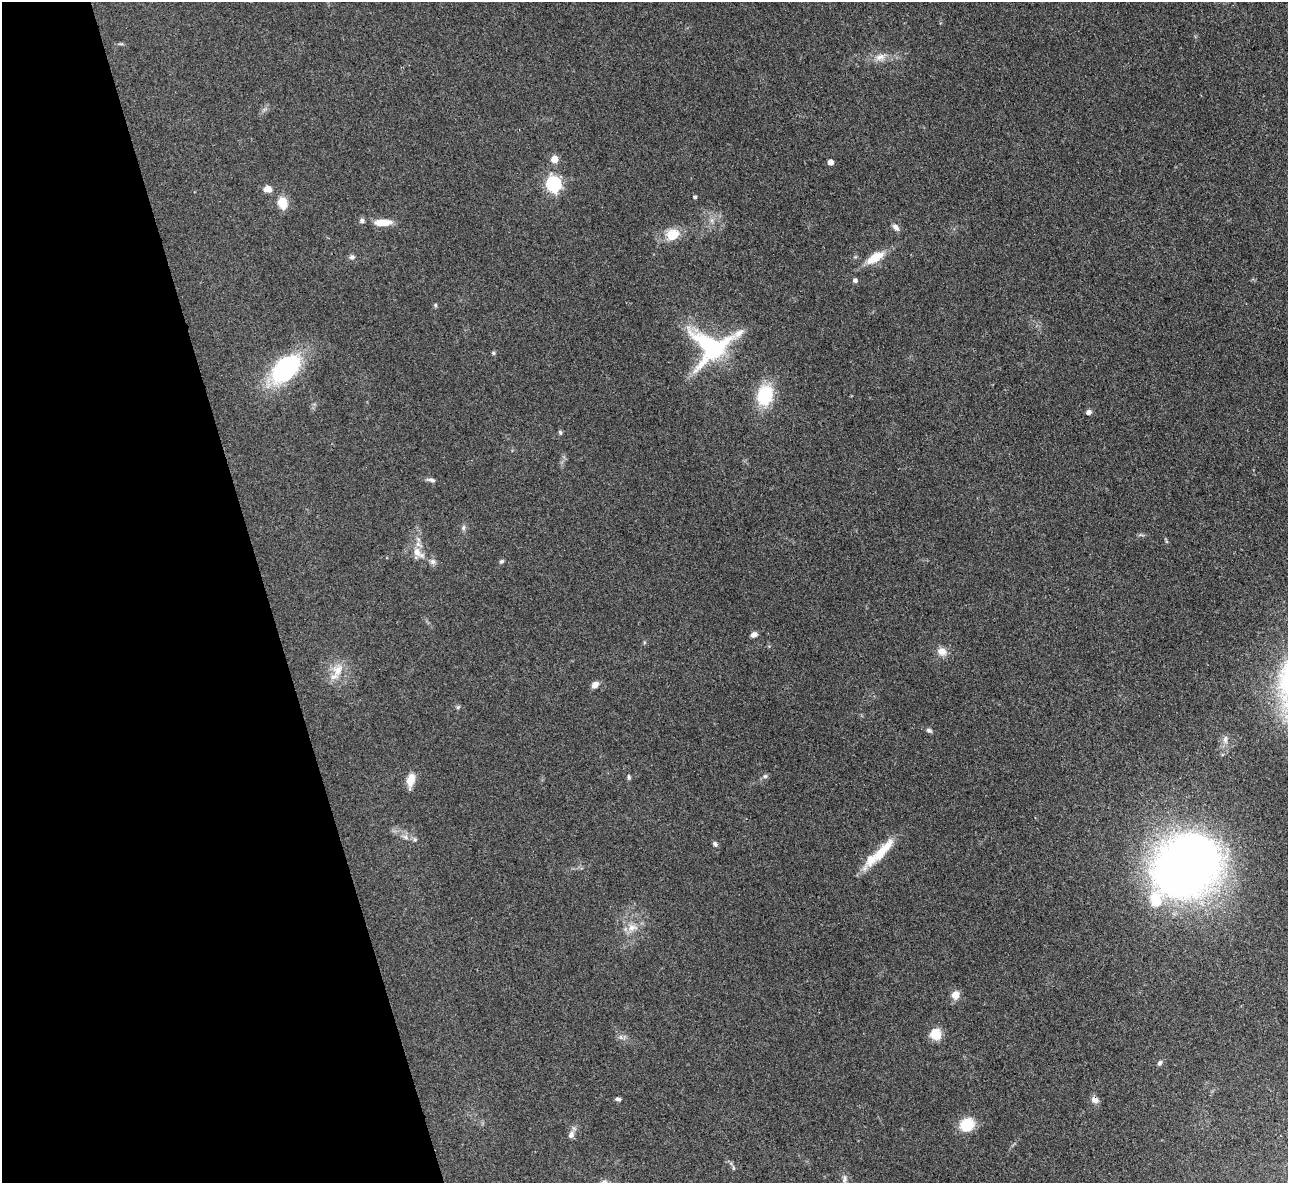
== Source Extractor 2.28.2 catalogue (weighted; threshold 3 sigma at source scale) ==
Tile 5 of 4 x 4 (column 1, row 2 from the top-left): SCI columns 10-1295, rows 2632-3812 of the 5162 x 5140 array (HDU 1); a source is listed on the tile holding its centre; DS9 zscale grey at full resolution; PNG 1290 x 1185 px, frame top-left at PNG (2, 2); no overlay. Shown black and unused: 21% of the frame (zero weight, under 3 of 4 exposures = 2% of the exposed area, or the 3 px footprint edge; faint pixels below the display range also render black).
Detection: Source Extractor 2.28.2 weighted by HDU 2 'WHT'; one run over the whole footprint, this tile lists its part. Background 0.0792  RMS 0.0058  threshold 0.0262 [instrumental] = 3 sigma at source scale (4.5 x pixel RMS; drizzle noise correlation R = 1.50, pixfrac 1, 0.05/0.05 arcsec/px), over >= 5 px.
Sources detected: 53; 1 inside a brighter object's white glare — not listed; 1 inside a brighter listed object's ellipse — not listed separately; the other 51 listed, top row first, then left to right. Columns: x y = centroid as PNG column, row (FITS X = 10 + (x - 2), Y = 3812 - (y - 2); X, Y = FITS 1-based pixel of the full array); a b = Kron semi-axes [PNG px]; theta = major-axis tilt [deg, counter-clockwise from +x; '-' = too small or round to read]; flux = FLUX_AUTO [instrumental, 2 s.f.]
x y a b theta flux
880 57 14 8 21 4.5
554 159 5 5 - 11
830 162 5 4 - 4.8
553 184 7 6 - 140
268 189 9 7 -6 4
695 197 4 3 - 1.2
282 203 16 12 -75 7.2
362 221 6 6 - 1.4
383 222 21 8 2 8.3
896 227 10 6 -46 2.6
673 235 16 13 21 11
352 257 7 6 - 1.6
875 258 20 9 31 13
855 280 5 5 - 1.7
435 305 6 4 90 0.73
714 351 60 13 39 45
493 353 5 4 - 0.77
285 369 28 17 44 83
765 395 18 13 74 31
1089 412 5 5 - 2.8
560 432 6 4 -74 0.95
431 480 14 5 -11 1.7
463 528 8 5 74 1.4
417 552 14 10 -62 6.1
501 561 6 5 - 1
433 562 8 8 - 2
754 634 7 5 23 2.6
942 651 13 10 -14 4.6
338 670 19 14 60 9.4
595 684 9 7 37 3.1
458 707 7 4 45 0.8
929 730 8 5 -23 1.4
1225 739 11 6 82 2.4
765 776 6 6 - 1.2
629 777 7 5 -79 1.1
410 780 18 9 78 6
406 837 9 6 -41 2.3
715 844 7 5 -48 1.3
882 851 48 10 48 16
1186 866 41 31 45 790
632 928 15 10 8 5.6
955 995 7 7 - 6.8
936 1034 11 10 - 11
621 1037 7 4 -71 1.2
1160 1063 7 6 - 1.4
618 1099 6 4 -11 1.4
1095 1100 8 7 - 3.5
967 1125 11 10 - 23
571 1135 10 7 64 2.5
733 1168 8 4 -82 0.88
845 1179 15 5 -90 2.4
Overlapping masked pixels (flux is a lower limit): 1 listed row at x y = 1095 1100
Isophote crosses this tile's border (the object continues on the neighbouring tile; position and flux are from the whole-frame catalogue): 1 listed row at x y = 845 1179